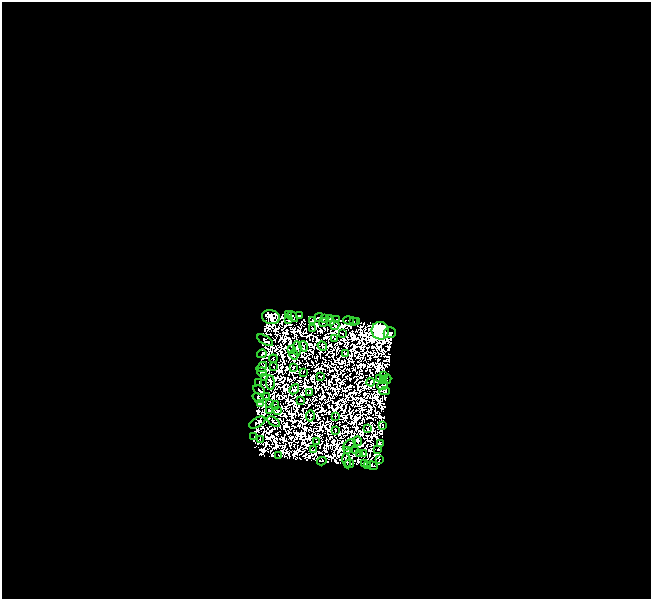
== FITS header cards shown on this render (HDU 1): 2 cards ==
NAXIS1  =                  649
NAXIS2  =                  597

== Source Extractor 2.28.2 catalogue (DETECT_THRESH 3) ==
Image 649 x 597 px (HDU 1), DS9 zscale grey, 1 PNG px = 1 image px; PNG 653 x 601 px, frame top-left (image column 1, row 597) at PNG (2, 2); each listed source drawn as its Kron ellipse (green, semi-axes under 4 px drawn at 4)
Background -0.83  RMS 0.0046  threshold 0.0138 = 3 sigma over >= 5 px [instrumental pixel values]
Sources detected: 194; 110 with non-positive FLUX_AUTO (blend fragments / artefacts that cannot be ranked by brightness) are neither listed nor drawn; the other 84 listed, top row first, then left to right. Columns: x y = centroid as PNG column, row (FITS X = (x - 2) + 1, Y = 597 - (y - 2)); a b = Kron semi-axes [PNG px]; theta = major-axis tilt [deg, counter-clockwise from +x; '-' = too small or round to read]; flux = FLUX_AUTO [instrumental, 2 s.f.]
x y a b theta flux
288 315 3 2 - 77
300 316 3 3 - 190
271 317 9 6 -12 83
293 317 6 3 -44 52
319 317 4 2 - 48
325 318 3 3 - 11
330 318 3 2 - 0.013
337 319 3 2 - 110
289 320 4 3 - 20
312 320 3 2 - 49
348 320 5 3 - 66
353 321 3 2 - 41
357 321 2 2 - 96
323 322 4 3 - 110
331 322 3 3 - 47
335 325 5 4 - 110
313 329 4 3 - 100
380 331 9 8 - 100000
390 333 6 5 - 39000
343 334 2 2 - 32
335 339 3 2 - 80
265 340 9 3 -31 62
303 346 5 3 - 38
322 346 5 2 - 52
297 348 7 3 -87 120
292 350 3 2 - 0.18
346 353 3 2 - 14
262 354 5 3 - 240
294 355 5 3 - 20
273 359 4 2 - 27
262 367 6 2 38 96
273 367 2 2 - 33
294 367 3 2 - 30
262 372 5 4 - 160
303 372 3 2 - 57
384 375 2 2 - 44
320 376 2 2 - 23
265 377 4 3 - 37
379 378 3 2 - 98
387 379 4 2 - 43
384 381 3 2 - 19
259 382 2 2 - 110
270 382 7 3 -85 110
371 382 4 2 - 31
383 386 5 3 - 6.4
294 389 5 4 - 17
259 390 6 2 -31 7.1
385 391 5 4 - 54
310 392 2 2 - 14
266 396 2 2 - 14
258 398 6 4 -37 190
301 401 3 2 - 51
270 403 3 3 - 28
260 404 4 3 - 64
275 405 4 4 - 15
269 411 4 2 - 56
278 411 3 2 - 31
310 416 5 2 - 77
335 416 3 2 - 2.6
257 422 9 4 31 260
273 422 7 3 -33 62
383 425 2 2 - 100
368 429 3 2 - 57
335 430 3 2 - 86
254 437 3 2 - 160
260 440 2 2 - 44
358 441 5 3 - 110
316 442 2 2 - 61
380 443 4 2 - 58
349 445 7 2 39 77
378 449 2 2 - 130
313 450 3 2 - 35
356 450 3 2 - 76
347 451 2 2 - 21
359 454 2 2 - 9.6
364 454 3 2 - 28
278 455 2 2 - 64
379 460 4 3 - 64
322 461 5 2 - 58
347 461 7 2 -78 59
350 464 4 3 - 69
364 464 4 2 - 12
368 466 2 2 - 37
373 466 5 3 - 52
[110 non-positive-flux detections neither listed nor drawn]